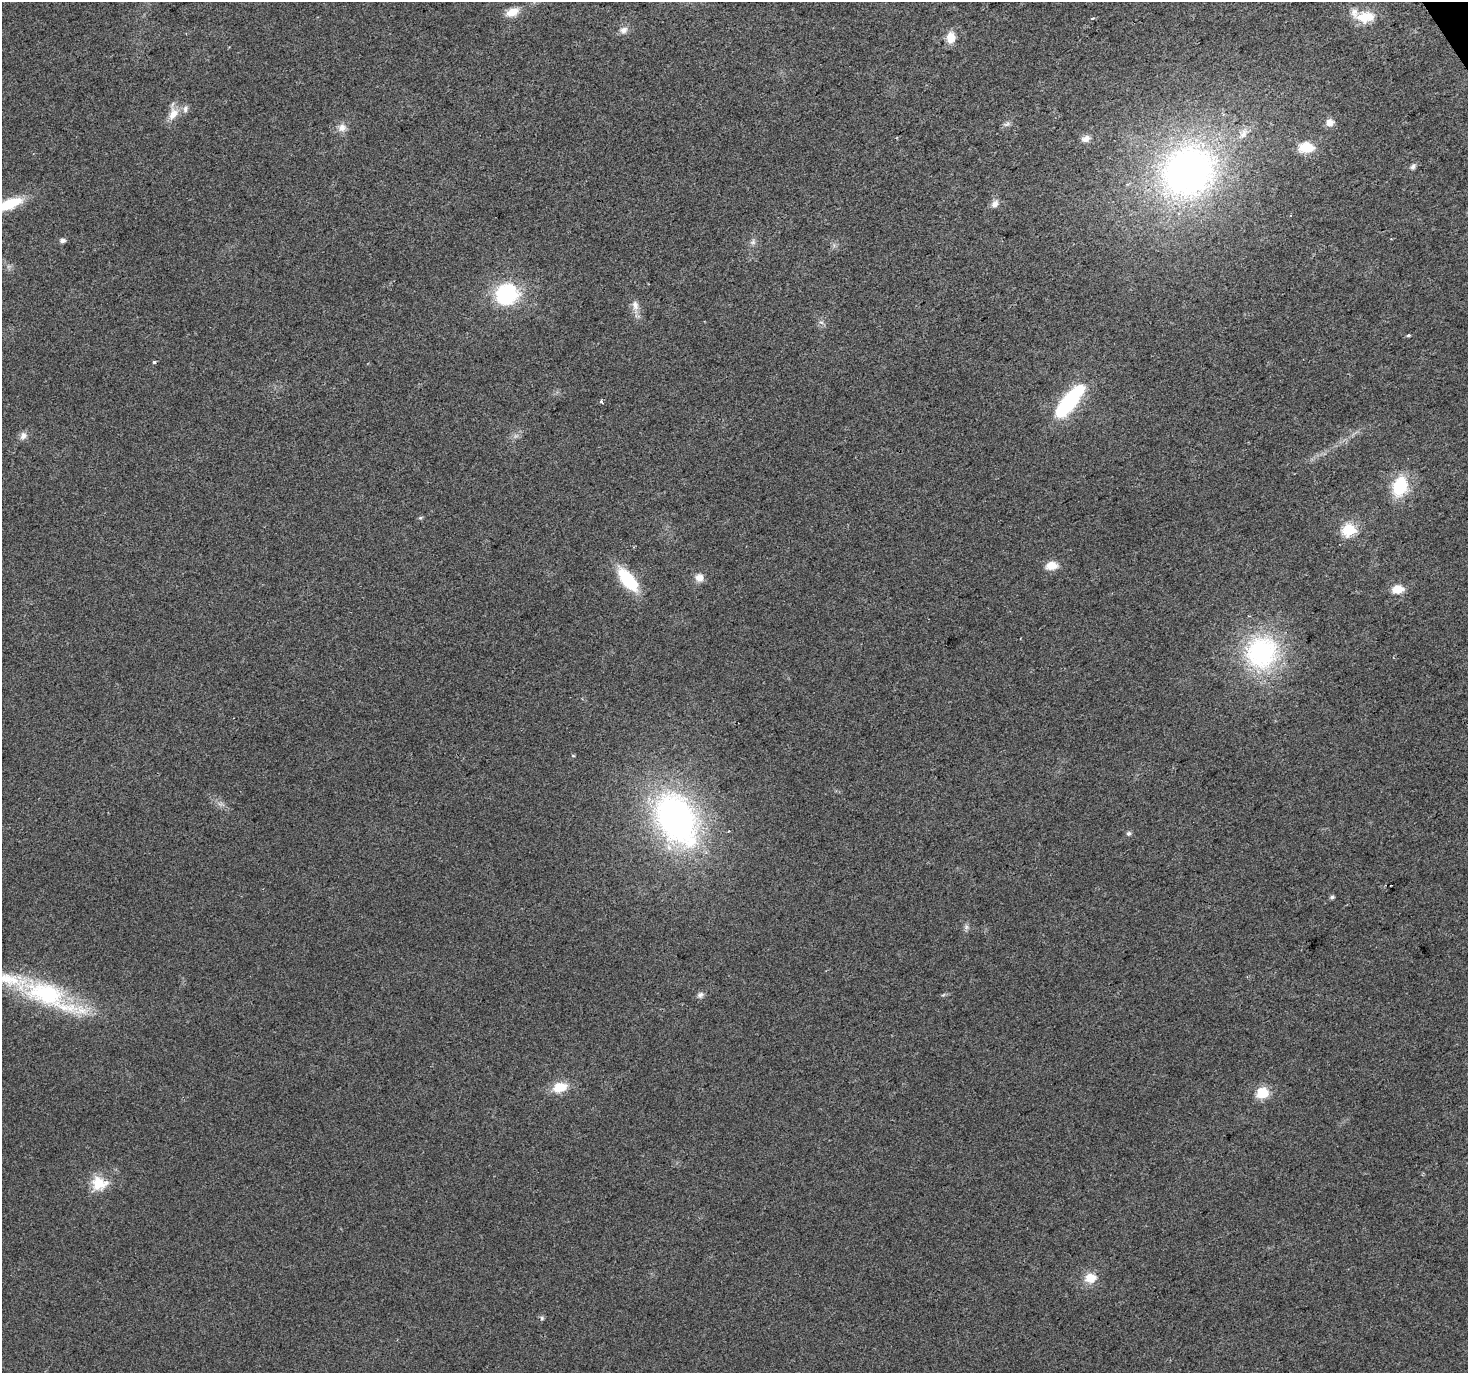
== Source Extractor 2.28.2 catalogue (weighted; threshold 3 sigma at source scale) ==
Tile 10 of 4 x 4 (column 2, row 3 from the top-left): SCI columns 1469-2934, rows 1547-2917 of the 5867 x 5772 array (HDU 1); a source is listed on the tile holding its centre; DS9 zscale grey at full resolution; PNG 1470 x 1375 px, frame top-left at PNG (2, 2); no overlay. Shown black and unused: <1% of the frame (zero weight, under 2 of 3 exposures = <1% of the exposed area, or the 3 px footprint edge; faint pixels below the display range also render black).
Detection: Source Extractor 2.28.2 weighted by HDU 2 'WHT'; one run over the whole footprint, this tile lists its part. Background 0.0273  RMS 0.0062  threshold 0.0278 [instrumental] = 3 sigma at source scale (4.5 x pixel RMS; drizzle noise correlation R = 1.50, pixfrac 1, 0.0396/0.0396 arcsec/px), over >= 5 px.
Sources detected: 52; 3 inside a brighter listed object's ellipse — not listed separately; the other 49 listed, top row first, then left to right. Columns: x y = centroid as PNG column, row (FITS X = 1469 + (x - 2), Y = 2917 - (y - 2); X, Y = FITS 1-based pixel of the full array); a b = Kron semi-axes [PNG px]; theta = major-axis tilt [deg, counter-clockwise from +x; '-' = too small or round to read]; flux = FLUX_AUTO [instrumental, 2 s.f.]
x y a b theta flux
512 12 16 9 25 8.1
1365 17 26 15 3 16
1092 19 5 3 - 0.83
624 30 11 9 17 3.6
950 38 10 8 82 10
173 114 18 12 65 7.9
1330 122 10 9 - 4.2
1007 124 11 4 34 1.9
342 128 11 10 - 4.4
1243 133 16 8 58 5.1
1086 139 11 8 24 3.4
1306 148 13 9 -1 18
1413 166 9 6 65 2
1188 171 61 54 34 240
9 204 30 11 22 23
995 204 11 8 44 3.3
1291 215 3 2 - 0.51
62 241 6 5 - 2.5
753 242 8 6 89 1.8
506 294 20 18 17 58
635 305 13 9 -80 4.4
821 322 7 4 -19 1.2
1408 335 5 3 - 0.81
154 362 4 3 - 0.97
601 401 4 3 - 1.3
1068 402 32 10 52 87
23 436 10 9 - 3.3
1400 486 19 14 72 32
420 518 6 5 - 0.93
1349 530 6 6 - 76
1052 566 12 8 7 8.2
699 578 11 10 - 4.5
628 579 21 10 -52 41
1398 589 13 9 3 8.9
1261 652 44 40 64 87
573 756 5 3 - 0.6
676 819 52 34 -62 220
1129 833 6 5 - 1.5
1391 885 2 2 - 0.54
1332 897 5 4 - 1.3
966 927 8 6 89 1.8
46 993 64 30 -20 74
700 995 9 7 33 2.2
943 995 6 4 19 0.9
560 1087 17 11 16 12
1262 1093 13 12 - 13
99 1183 19 18 - 15
1090 1278 14 12 11 9.3
542 1318 5 5 - 1.2
Isophote crosses this tile's border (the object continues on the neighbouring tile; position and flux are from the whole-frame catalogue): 2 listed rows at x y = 512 12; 9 204